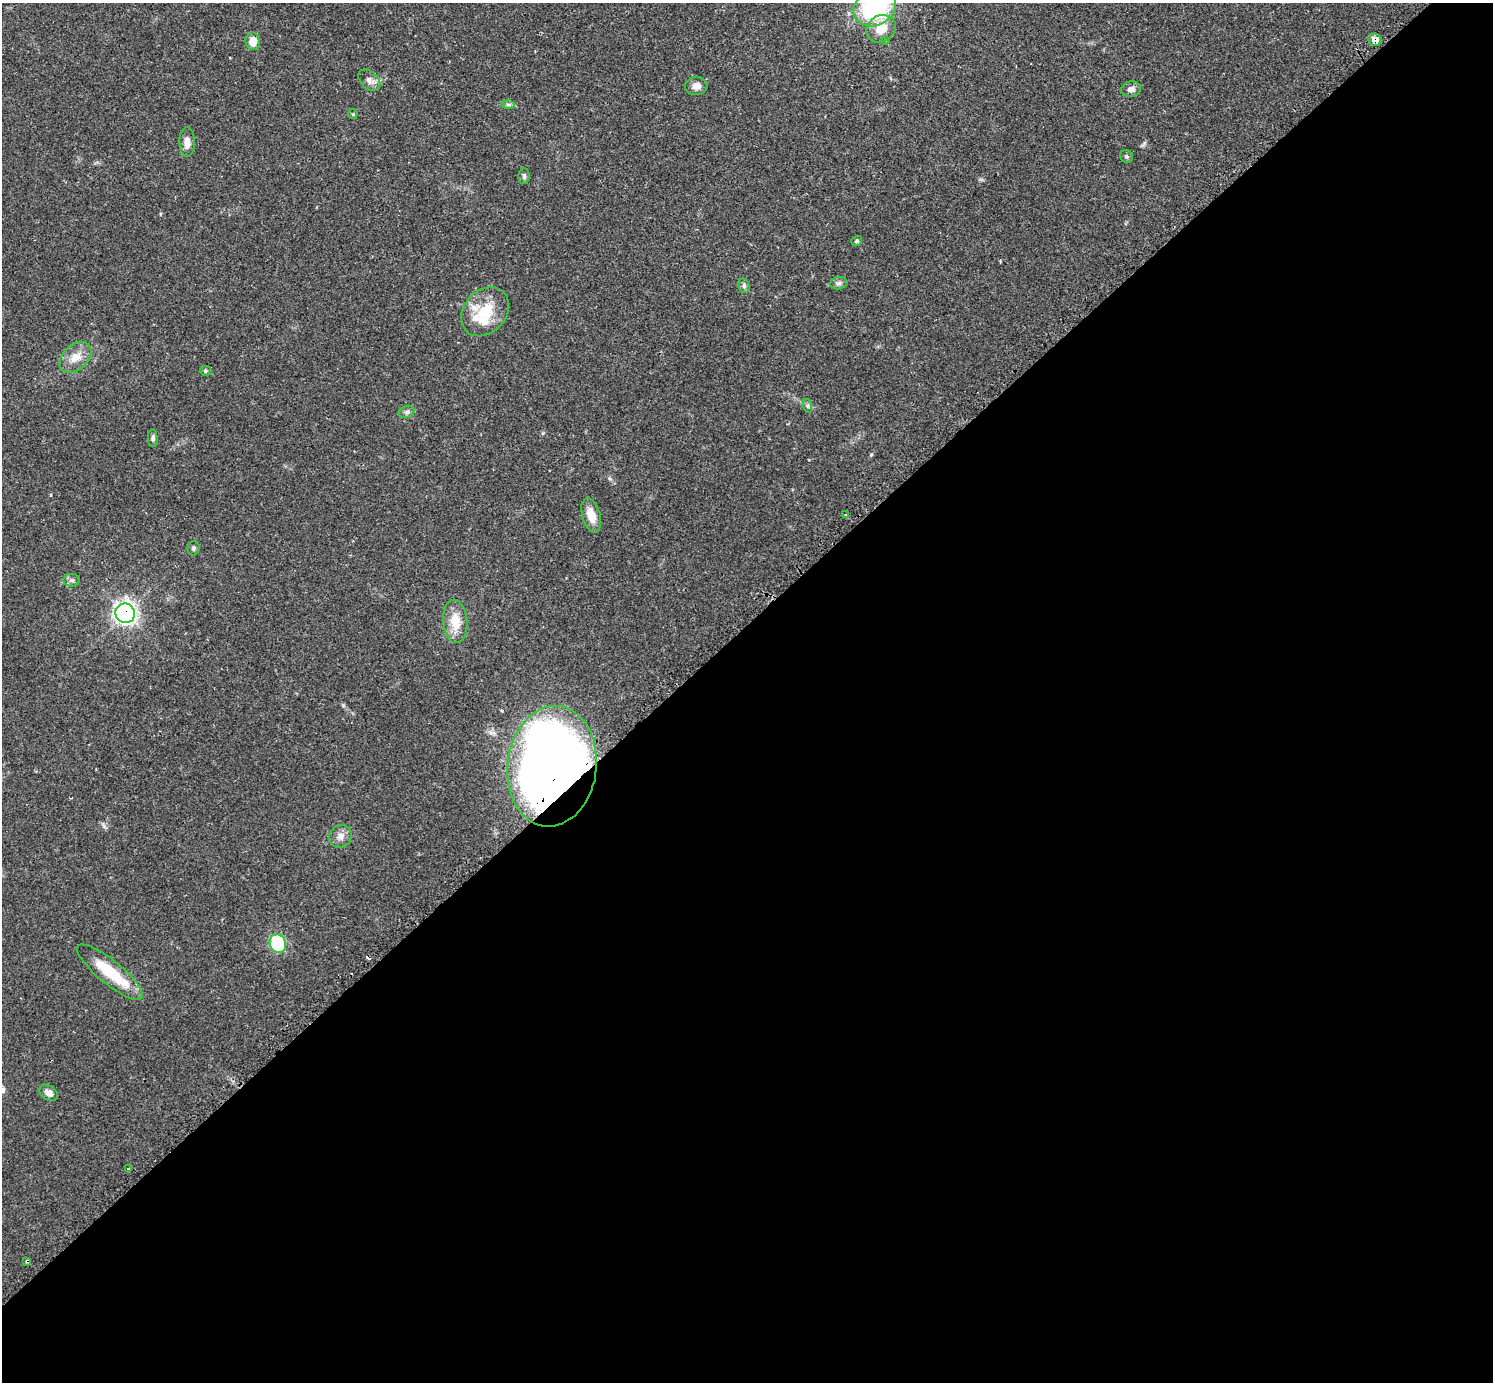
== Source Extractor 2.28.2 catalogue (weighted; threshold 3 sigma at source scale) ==
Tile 15 of 4 x 4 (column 3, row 4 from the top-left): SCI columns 3009-4499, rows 187-1566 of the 6040 x 6040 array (HDU 1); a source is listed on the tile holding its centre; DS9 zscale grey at full resolution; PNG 1495 x 1384 px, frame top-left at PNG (2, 3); each listed source drawn as its Kron ellipse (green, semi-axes under 4 px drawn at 4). Shown black and unused: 55% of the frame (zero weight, under 2 of 3 exposures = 2% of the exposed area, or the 3 px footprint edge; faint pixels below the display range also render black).
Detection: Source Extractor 2.28.2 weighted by HDU 2 'WHT'; one run over the whole footprint, this tile lists its part. Background 0.0818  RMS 0.0056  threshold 0.025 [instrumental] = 3 sigma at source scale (4.5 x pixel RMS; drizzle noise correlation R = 1.50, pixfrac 1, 0.05/0.05 arcsec/px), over >= 5 px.
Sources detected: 38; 1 cosmic-ray / hot-pixel residue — neither listed nor drawn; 2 inside a brighter listed object's ellipse — not listed separately; the other 35 listed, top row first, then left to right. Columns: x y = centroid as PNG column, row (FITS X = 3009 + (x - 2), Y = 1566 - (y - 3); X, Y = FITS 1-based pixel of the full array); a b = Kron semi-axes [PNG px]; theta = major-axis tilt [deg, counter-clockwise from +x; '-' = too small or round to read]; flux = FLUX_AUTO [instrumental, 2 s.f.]
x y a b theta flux
875 7 22 18 31 72
881 29 15 13 34 11
1375 40 6 6 - 5.3
253 41 8 7 - 6.9
886 41 4 3 - 0.57
369 80 13 8 -42 3.3
696 86 11 9 3 3.6
1131 89 10 8 10 3
508 104 6 4 -2 1.2
353 114 5 5 - 0.67
187 142 14 8 -89 4.2
1127 156 7 6 - 1
524 176 8 5 89 1.2
857 241 5 4 - 0.9
839 283 8 6 15 1.6
744 286 7 5 -76 1.2
485 312 27 21 48 19
76 357 18 12 42 7.5
205 371 6 5 - 0.82
808 406 7 4 -72 0.93
407 412 8 6 20 1.4
153 438 9 5 -86 1.2
591 515 18 9 -75 7.9
846 515 3 3 - 0.65
193 548 7 6 - 1.2
72 580 8 6 0 1.6
125 613 10 9 - 230
455 621 22 12 -85 12
552 766 60 44 83 710
340 836 12 10 48 3.9
278 944 9 8 - 37
110 972 41 12 -39 22
49 1093 10 7 -34 3.1
128 1168 3 2 - 0.49
27 1261 3 3 - 0.87
Overlapping masked pixels (flux is a lower limit): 4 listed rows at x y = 1375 40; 125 613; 552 766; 27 1261
Isophote crosses this tile's border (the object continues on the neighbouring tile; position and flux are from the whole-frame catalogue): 1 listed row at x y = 875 7